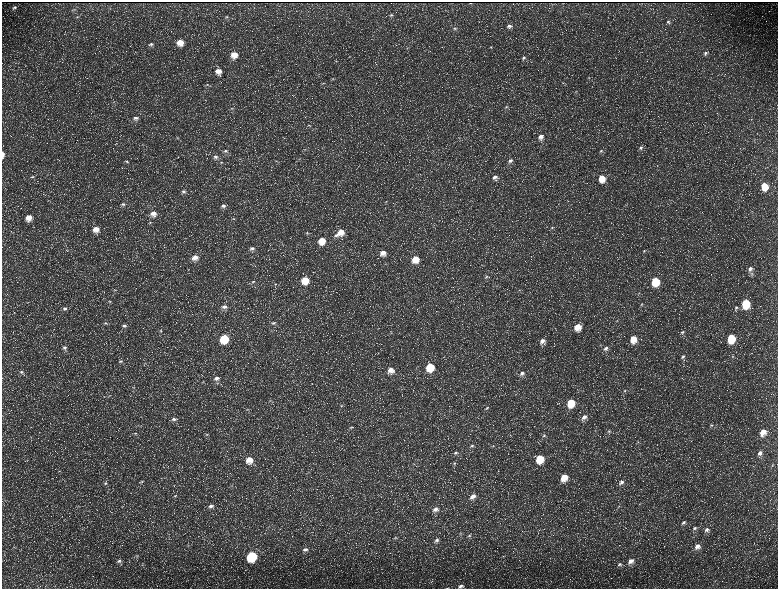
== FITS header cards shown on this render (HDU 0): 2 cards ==
NAXIS1  =                 1552 / length of data axis 1
NAXIS2  =                 1173 / length of data axis 2

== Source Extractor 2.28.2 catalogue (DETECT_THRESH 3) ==
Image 1552 x 1173 px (HDU 0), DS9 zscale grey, zoomed out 1/2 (1 PNG px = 2 x 2 image px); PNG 780 x 591 px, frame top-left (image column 1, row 1173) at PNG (2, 2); no overlay
Background 225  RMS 10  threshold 30.8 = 3 sigma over >= 5 px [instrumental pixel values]
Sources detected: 188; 32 cannot appear on this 1/2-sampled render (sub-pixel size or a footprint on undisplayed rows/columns) and are not listed; the other 156 listed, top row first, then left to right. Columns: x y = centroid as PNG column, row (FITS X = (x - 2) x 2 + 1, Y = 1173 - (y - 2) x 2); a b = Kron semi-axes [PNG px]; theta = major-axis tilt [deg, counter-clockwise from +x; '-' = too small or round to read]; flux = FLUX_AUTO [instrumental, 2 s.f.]
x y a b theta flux
470 3 2 1 - 780
14 7 7 4 21 5300
74 9 5 3 - 2000
391 15 5 3 - 2500
77 17 5 3 - 2000
227 17 5 3 - 3000
668 22 4 4 - 3400
509 26 7 5 11 7500
455 28 5 4 - 3400
180 42 7 6 - 25000
151 44 7 4 17 5100
491 47 4 4 - 2400
705 53 5 5 - 5100
234 55 7 6 - 24000
524 58 6 5 - 5000
336 61 4 4 - 2200
218 71 7 7 - 17000
589 78 3 2 - 1200
333 79 4 3 - 1800
562 83 4 2 - 1400
207 85 6 3 7 2700
576 92 4 2 - 1400
114 102 4 3 - 1800
506 107 6 4 13 3500
232 108 6 3 10 2900
135 118 8 5 17 7400
309 125 5 3 - 1800
178 137 5 4 - 2700
540 137 7 6 - 11000
640 148 6 4 35 4700
305 149 4 3 - 1900
226 151 8 5 -10 6000
601 151 6 4 20 3600
3 154 7 3 -89 9300
216 157 8 5 2 7800
240 159 3 2 - 1300
299 159 3 2 - 930
126 161 5 3 - 2400
276 161 4 3 - 1800
510 161 6 5 - 5800
221 162 6 4 -4 3200
657 166 4 2 - 1300
32 176 5 3 - 2500
495 177 7 6 - 9600
602 178 8 6 -76 35000
764 186 7 5 -80 36000
183 192 6 5 - 5400
386 201 3 2 - 1000
123 204 6 4 1 4500
223 206 6 5 - 6400
153 214 8 7 - 15000
29 217 7 6 - 22000
150 223 4 4 - 2100
552 228 4 3 - 2200
96 229 7 6 - 19000
341 232 7 7 - 21000
307 233 5 4 - 2600
336 235 6 4 5 4200
322 241 6 6 - 31000
252 248 7 4 10 6000
644 251 3 3 - 1600
383 253 6 6 - 16000
195 257 7 5 6 15000
415 259 7 6 - 29000
750 269 6 5 - 7600
751 273 4 3 - 2700
486 277 5 3 - 2900
305 280 6 6 - 40000
655 281 7 5 89 66000
253 282 6 4 32 3700
275 284 4 3 - 1800
115 290 5 3 - 2300
519 290 4 2 - 1500
638 293 5 2 - 1600
110 301 5 3 - 2200
642 304 4 3 - 1600
746 304 7 5 87 88000
224 307 7 5 11 8300
65 308 6 4 12 5200
736 308 5 4 - 3300
617 321 4 3 - 1800
105 323 5 4 - 2700
273 323 5 4 - 3900
124 326 6 4 2 5300
577 327 7 6 - 24000
160 331 5 4 - 3000
682 332 5 4 - 2900
731 338 7 5 85 74000
224 339 6 6 - 90000
633 339 7 6 - 32000
542 341 7 6 - 11000
600 345 3 2 - 1000
64 347 6 5 - 5800
606 348 7 5 40 7400
733 356 4 3 - 1800
683 357 6 4 43 4500
120 361 6 4 6 3900
145 363 4 3 - 1800
430 367 6 6 - 62000
390 370 7 6 - 15000
21 372 6 5 - 4800
522 373 7 5 32 8200
217 378 7 5 -4 8400
202 382 3 3 - 1200
134 387 5 3 - 2000
625 390 5 3 - 2300
270 400 4 3 - 1600
571 403 7 6 - 52000
341 406 5 4 - 2500
487 408 5 3 - 2600
584 417 8 5 39 11000
173 419 7 5 11 7000
712 425 4 4 - 2300
351 427 5 4 - 2400
608 431 5 4 - 3300
763 432 7 6 - 22000
135 433 5 3 - 2500
207 434 5 3 - 2000
544 436 6 4 46 4500
638 442 4 3 - 2000
472 446 7 4 26 4900
493 446 4 2 - 1400
455 453 6 5 - 4800
760 453 7 5 59 8500
540 459 7 6 - 53000
249 460 7 6 - 23000
454 463 5 3 - 2700
772 465 4 3 - 1900
564 477 7 6 - 32000
142 481 5 3 - 2200
621 482 7 4 39 6800
105 483 5 4 - 3000
175 496 6 4 21 3800
473 496 7 5 20 14000
640 504 3 2 - 1300
211 506 8 5 0 8600
618 507 5 3 - 1900
435 509 8 6 28 11000
683 522 6 5 - 5700
695 528 6 5 - 5600
707 530 7 5 46 8600
461 533 4 2 - 1300
469 535 6 4 27 3800
395 538 5 3 - 2100
437 540 7 5 31 6100
188 546 4 2 - 1400
697 546 8 6 51 13000
14 547 3 2 - 1200
305 549 7 5 10 7000
137 556 4 3 - 1600
252 556 7 6 - 160000
119 561 6 5 - 5500
631 561 8 6 43 14000
620 564 7 4 18 4400
461 586 7 4 12 6900
447 588 4 2 - 1100
At the frame edge (FLAGS 8, measured only in part): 3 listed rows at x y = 3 154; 461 586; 447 588
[32 sub-pixel or undisplayed-footprint detections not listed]